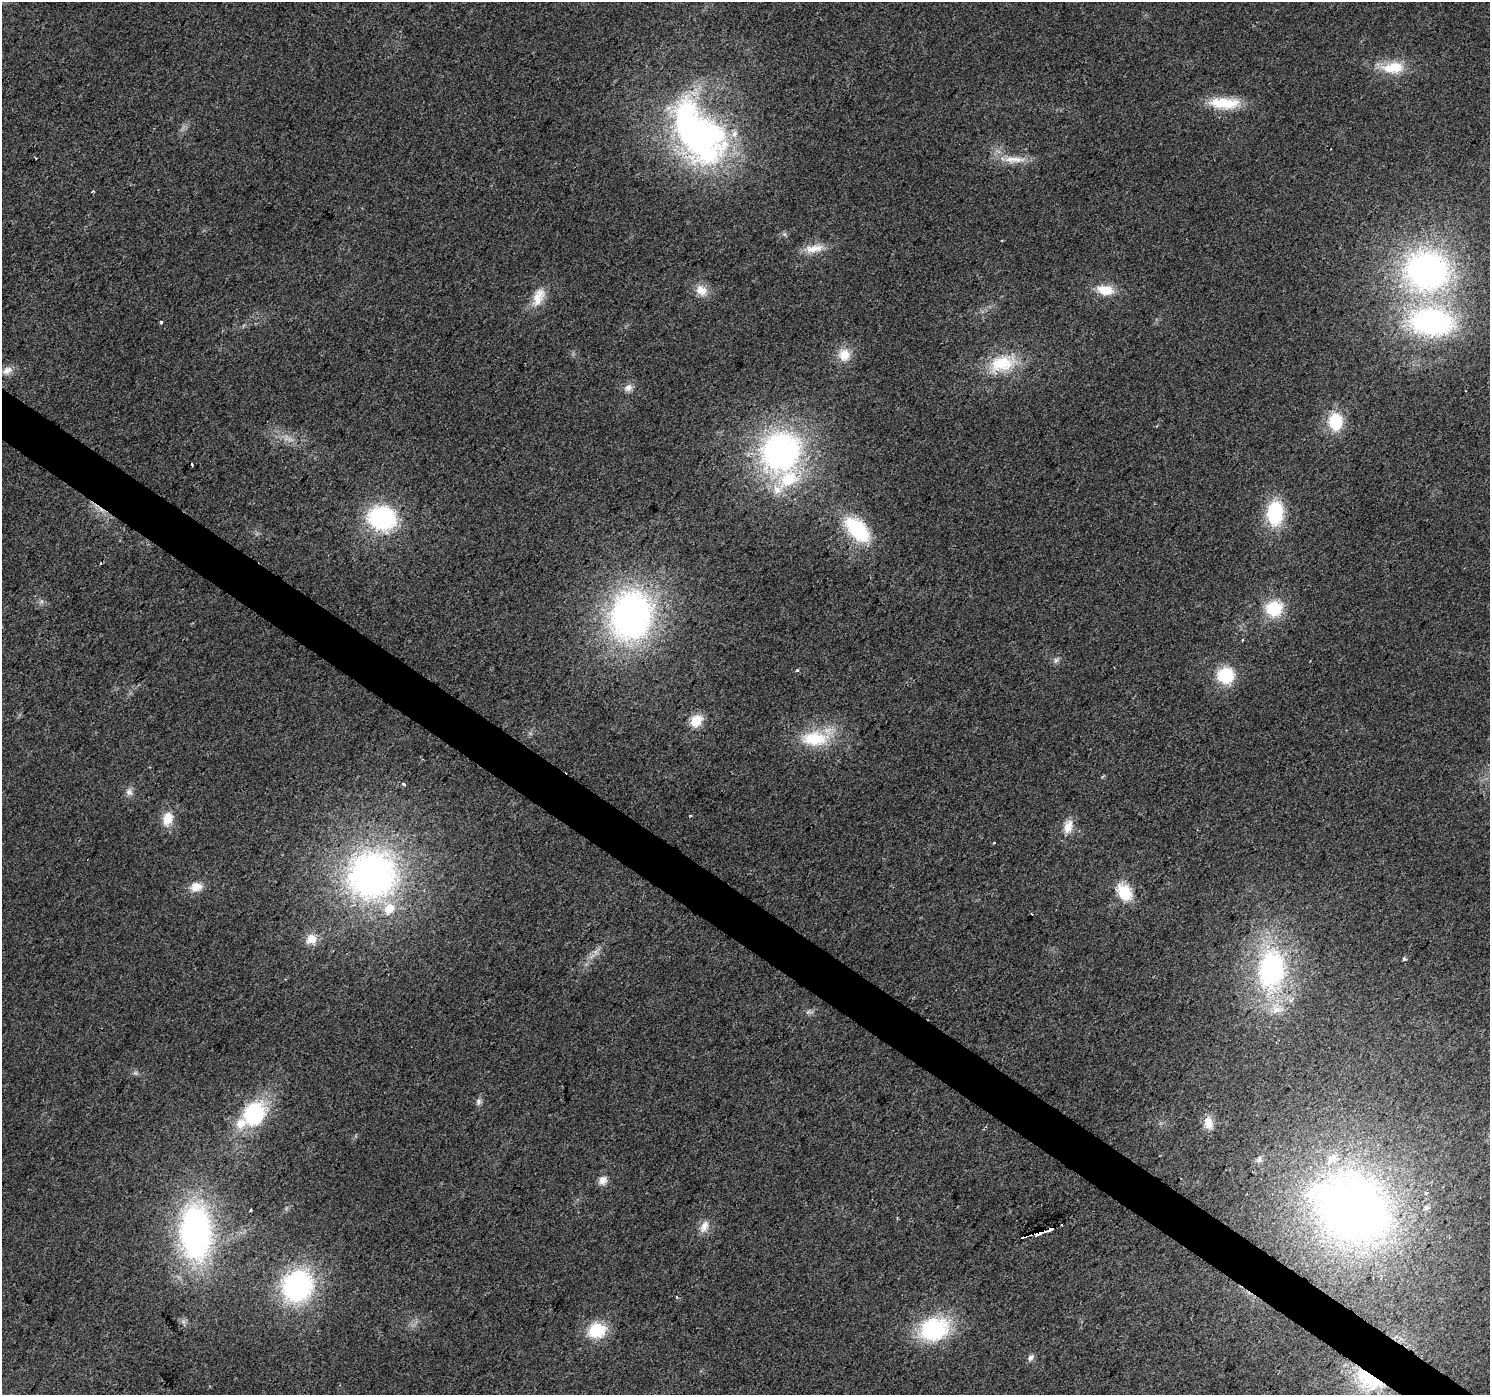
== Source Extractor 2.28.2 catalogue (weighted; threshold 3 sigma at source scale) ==
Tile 6 of 4 x 4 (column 2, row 2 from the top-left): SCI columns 1494-2981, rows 3035-4427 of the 5956 x 6001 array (HDU 1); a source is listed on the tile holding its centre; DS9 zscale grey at full resolution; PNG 1492 x 1397 px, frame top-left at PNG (2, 2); no overlay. Shown black and unused: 3% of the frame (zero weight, under 2 of 3 exposures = <1% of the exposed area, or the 3 px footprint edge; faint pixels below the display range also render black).
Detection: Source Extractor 2.28.2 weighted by HDU 2 'WHT'; one run over the whole footprint, this tile lists its part. Background 0.0239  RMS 0.0061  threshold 0.0275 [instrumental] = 3 sigma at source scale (4.5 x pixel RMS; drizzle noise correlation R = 1.50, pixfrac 1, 0.0396/0.0396 arcsec/px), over >= 5 px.
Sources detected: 74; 1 too faint to see at this stretch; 1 inside a brighter object's white glare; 5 cosmic-ray / hot-pixel residue — not listed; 6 inside a brighter listed object's ellipse — not listed separately; the other 61 listed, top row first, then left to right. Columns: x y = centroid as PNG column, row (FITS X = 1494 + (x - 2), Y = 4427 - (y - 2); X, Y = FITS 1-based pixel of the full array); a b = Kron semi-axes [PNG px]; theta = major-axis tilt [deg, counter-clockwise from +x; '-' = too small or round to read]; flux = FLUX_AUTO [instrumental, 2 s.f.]
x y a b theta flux
1393 68 30 14 3 19
1224 103 38 13 -1 22
698 135 80 57 -57 220
36 158 2 2 - 0.55
1011 159 19 11 8 8.7
93 191 3 3 - 1.2
814 248 27 11 8 9.5
1427 271 49 43 -12 190
701 290 17 13 -41 7.8
1105 290 19 11 -7 14
538 297 27 14 67 11
161 322 3 3 - 2.5
1431 322 43 27 -5 140
844 355 18 17 - 10
1002 363 38 22 18 29
7 370 16 9 23 4.7
628 388 12 9 37 3.8
1335 422 16 13 -89 27
781 451 43 39 55 170
192 464 4 3 - 4.3
1275 513 28 17 88 40
382 518 26 22 -14 75
858 530 26 15 -47 50
1274 608 19 17 11 24
631 615 47 38 76 240
1242 640 3 3 - 2.1
1056 660 8 6 63 1.8
797 670 4 3 - 1.2
1225 675 15 15 - 30
696 721 15 11 48 11
814 739 36 19 1 30
404 784 3 3 - 2.3
129 792 12 9 -77 3.2
168 819 18 12 75 10
1068 826 19 11 76 8
372 875 44 42 35 250
196 887 14 11 12 7.5
1124 892 19 14 -57 20
1032 914 3 3 - 0.85
311 939 15 12 33 7.2
1404 959 4 3 - 1.9
1271 969 43 28 83 110
478 1102 9 7 82 2.1
254 1114 26 22 49 54
1208 1123 16 11 -72 6.6
1259 1159 10 6 74 2.1
603 1180 11 10 - 4.5
1352 1208 74 58 -33 450
1426 1208 7 6 - 1.7
251 1210 4 2 - 0.67
704 1227 17 10 63 5.8
1045 1230 3 3 - 71
1041 1231 4 3 - 45
196 1232 48 28 -87 200
1029 1234 22 4 20 24
297 1286 29 26 51 110
677 1297 3 3 - 1.7
934 1329 30 22 16 65
597 1330 18 15 14 26
1031 1358 10 6 57 2.2
1369 1380 42 22 -34 37
Overlapping masked pixels (flux is a lower limit): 4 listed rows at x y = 1045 1230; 1041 1231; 1029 1234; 1369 1380